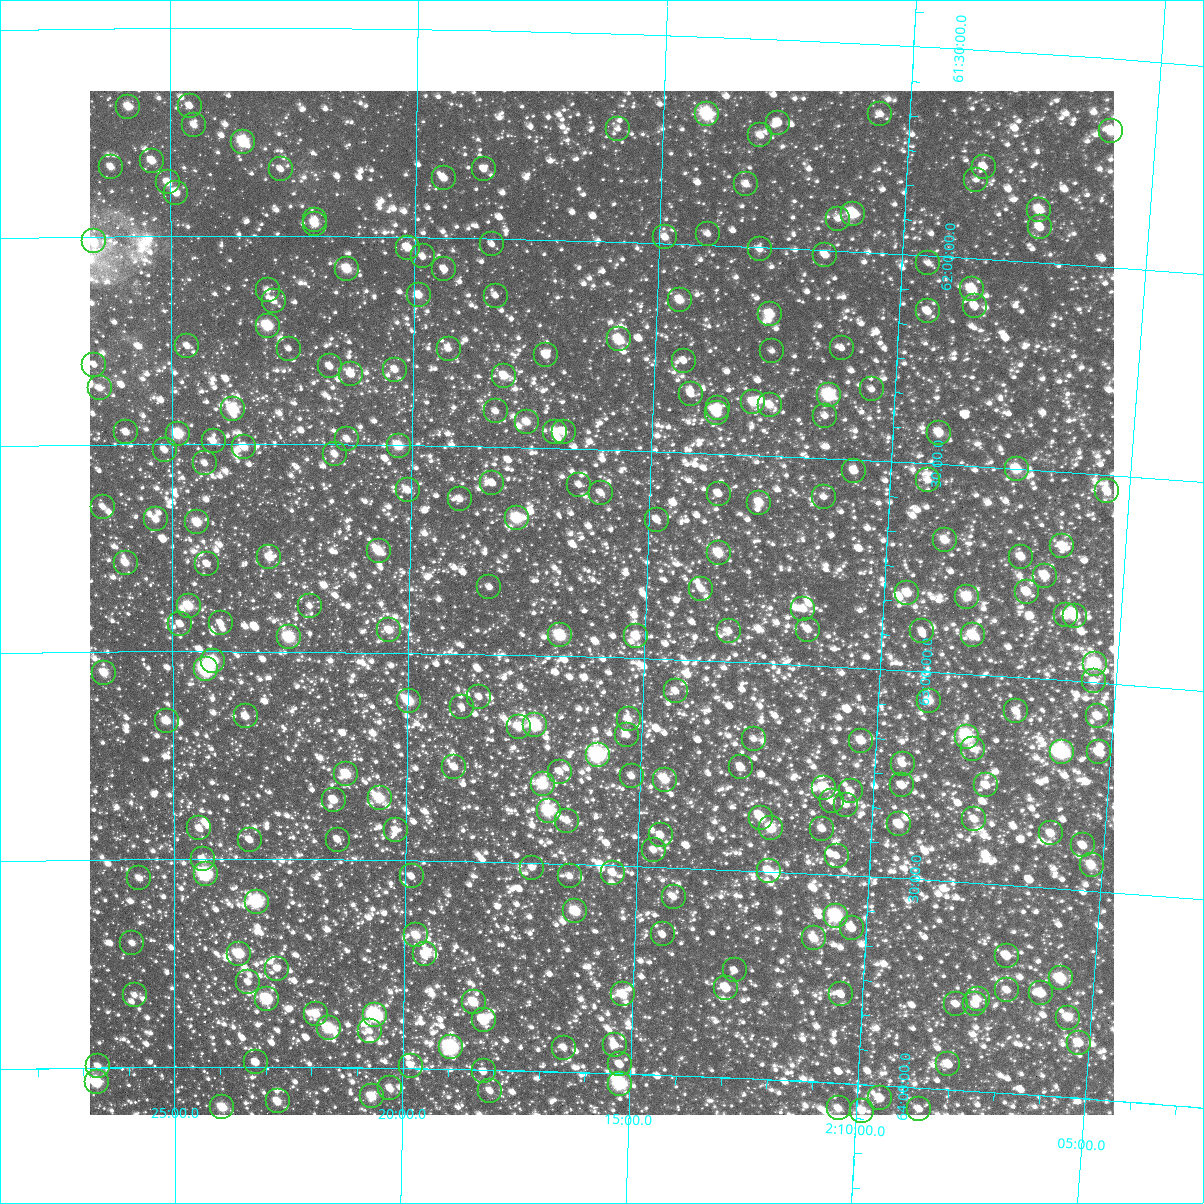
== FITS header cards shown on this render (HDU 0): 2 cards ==
NAXIS1  =                 1024
NAXIS2  =                 1024

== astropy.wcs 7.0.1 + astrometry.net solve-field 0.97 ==
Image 1024 x 1024 px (HDU 0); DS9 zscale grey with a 90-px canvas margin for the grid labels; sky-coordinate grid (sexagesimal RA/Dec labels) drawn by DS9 from the SOLVED WCS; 250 Tycho-2 reference stars matched to detected sources circled (green)
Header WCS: RA---TAN-SIP/DEC--TAN-SIP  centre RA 02:15:57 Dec +62:52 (33.99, +62.87 deg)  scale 8.66 arcsec/px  FOV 147.8' x 147.9'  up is +178 deg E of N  parity flipped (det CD > 0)
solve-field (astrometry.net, Tycho-2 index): VERIFIED the header's WCS against the Tycho-2 star catalogue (verified at 6 index scales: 12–250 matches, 0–1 conflicts across passes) and refined it, rather than solving blind
Solved WCS: RA---TAN-SIP/DEC--TAN-SIP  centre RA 02:15:57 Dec +62:52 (33.99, +62.87 deg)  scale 8.66 arcsec/px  FOV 147.9' x 147.9'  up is +178 deg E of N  parity flipped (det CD > 0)
The solver's refit moves the header's centre by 0.34 arcsec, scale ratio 1.001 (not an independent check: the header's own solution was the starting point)
Tycho-2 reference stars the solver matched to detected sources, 250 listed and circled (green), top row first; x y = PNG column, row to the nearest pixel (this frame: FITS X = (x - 90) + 1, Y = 1024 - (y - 91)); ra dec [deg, ICRS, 3 dp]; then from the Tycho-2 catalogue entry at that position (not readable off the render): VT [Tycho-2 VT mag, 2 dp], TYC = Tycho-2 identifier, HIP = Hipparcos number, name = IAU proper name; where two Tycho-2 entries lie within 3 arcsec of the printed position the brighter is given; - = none
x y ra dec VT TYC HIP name
190 106 36.151 +61.688 11.29 4046-252-1 - -
128 107 36.462 +61.689 10.17 4046-794-1 - -
707 114 33.527 +61.684 8.26 4033-1365-1 10409 -
880 114 32.649 +61.667 11.20 4033-1275-1 - -
778 123 33.165 +61.699 11.06 4033-967-1 - -
194 125 36.128 +61.734 11.23 4046-1000-1 - -
618 129 33.976 +61.728 11.81 4033-1519-1 - -
1111 131 31.475 +61.674 9.56 4033-491-1 - -
760 135 33.254 +61.731 11.45 4033-831-1 - -
243 142 35.879 +61.774 8.78 4046-666-1 11156 -
152 161 36.343 +61.819 10.54 4046-60-1 - -
111 167 36.553 +61.834 10.64 4046-202-1 - -
984 167 32.110 +61.780 10.82 4033-129-1 - -
281 169 35.687 +61.840 11.87 4046-982-1 - -
484 169 34.652 +61.833 11.50 4046-1818-1 - -
444 178 34.856 +61.856 10.68 4046-1240-1 - -
976 180 32.144 +61.812 11.49 4033-1933-1 - -
168 182 36.264 +61.871 10.33 4046-502-1 - -
746 184 33.314 +61.850 11.06 4033-1163-1 - -
176 193 36.220 +61.896 10.60 4050-2905-1 - -
1039 210 31.813 +61.874 9.82 4033-103-1 - -
853 214 32.765 +61.909 9.02 4037-531-1 10193 -
838 219 32.837 +61.923 11.35 4037-687-1 - -
315 220 35.510 +61.961 11.16 4050-2343-1 - -
315 224 35.513 +61.970 10.14 4050-2300-1 - -
1040 227 31.804 +61.917 10.55 4037-762-1 - -
708 234 33.499 +61.973 11.23 4037-450-1 - -
665 237 33.716 +61.985 10.85 4037-426-1 - -
94 241 36.643 +62.012 10.47 4050-2597-1 - -
492 244 34.603 +62.013 11.80 4050-2705-1 - -
408 248 35.035 +62.026 10.35 4050-2842-1 - -
760 249 33.231 +62.005 11.17 4037-621-1 - -
825 255 32.893 +62.012 10.65 4037-639-1 - -
423 256 34.958 +62.046 11.38 4050-2826-1 - -
928 263 32.364 +62.018 11.71 4037-441-1 - -
347 269 35.346 +62.078 9.58 4050-2470-1 - -
444 269 34.845 +62.076 11.16 4050-2724-1 - -
972 289 32.133 +62.074 9.49 4037-3069-1 - -
268 290 35.753 +62.131 12.00 4050-1602-1 - -
419 295 34.974 +62.139 10.35 4050-2892-1 - -
496 296 34.580 +62.137 11.59 4050-2694-1 - -
680 300 33.630 +62.134 9.96 4037-2737-1 - -
274 301 35.722 +62.156 10.93 4050-2938-1 - -
975 306 32.113 +62.114 11.53 4037-2766-1 - -
928 311 32.353 +62.134 10.99 4037-3029-1 - -
770 314 33.164 +62.160 9.63 4037-2592-1 - -
268 326 35.753 +62.216 8.90 4050-2662-1 11118 -
619 339 33.939 +62.234 9.55 4037-2440-1 - -
187 346 36.168 +62.265 11.16 4050-2609-1 - -
842 348 32.786 +62.234 11.69 4037-2569-1 - -
289 349 35.643 +62.271 11.29 4050-1982-1 - -
449 349 34.816 +62.267 11.44 4050-2386-1 - -
772 351 33.145 +62.248 11.95 4037-2508-1 - -
546 355 34.310 +62.277 10.68 4050-2256-1 - -
684 361 33.599 +62.280 11.30 4037-2222-1 - -
94 365 36.649 +62.309 11.62 4050-2497-1 - -
330 366 35.429 +62.313 11.30 4050-2042-1 - -
395 370 35.091 +62.319 10.73 4050-980-1 - -
351 374 35.319 +62.331 10.87 4050-2893-1 - -
504 376 34.526 +62.329 10.04 4050-2542-1 - -
100 388 36.621 +62.365 11.00 4050-2263-1 - -
872 389 32.620 +62.329 11.37 4037-2274-1 - -
691 394 33.554 +62.360 11.88 4037-2102-1 - -
829 395 32.840 +62.348 8.31 4037-3147-1 - -
753 402 33.230 +62.373 9.77 4037-2558-1 - -
770 405 33.145 +62.378 10.40 4037-2535-1 10294 -
718 408 33.411 +62.390 10.91 4037-2094-1 - -
233 409 35.933 +62.417 9.11 4050-2486-1 11166 -
496 411 34.565 +62.415 11.42 4050-2677-1 - -
717 413 33.417 +62.403 9.95 4037-2410-1 - -
825 416 32.856 +62.398 11.28 4037-1919-1 - -
527 422 34.402 +62.439 10.47 4050-1830-1 - -
126 432 36.486 +62.472 11.15 4050-886-1 - -
555 432 34.253 +62.461 10.52 4037-2721-1 - -
564 432 34.208 +62.461 10.94 4037-2475-1 - -
939 433 32.258 +62.424 10.06 4037-2505-1 - -
178 434 36.216 +62.476 8.84 4050-2584-1 11254 -
347 439 35.337 +62.488 11.12 4050-2602-1 - -
214 441 36.032 +62.494 10.89 4050-1298-1 - -
399 446 35.068 +62.503 9.34 4050-2440-1 - -
244 447 35.872 +62.508 10.29 4050-2194-1 - -
165 450 36.287 +62.515 10.78 4050-2917-1 - -
335 454 35.399 +62.525 10.83 4050-2018-1 - -
205 463 36.078 +62.547 11.01 4050-2331-1 - -
1017 469 31.844 +62.501 9.38 4037-2593-1 9898 -
854 471 32.688 +62.527 11.26 4037-2567-1 - -
928 480 32.302 +62.540 10.75 4037-2284-1 - -
492 483 34.575 +62.588 11.35 4050-1208-1 - -
579 485 34.122 +62.587 11.77 4037-1403-1 - -
408 490 35.016 +62.609 10.54 4050-2922-1 - -
1107 491 31.366 +62.537 10.90 4037-3094-1 - -
601 493 34.006 +62.605 11.39 4037-3052-1 - -
719 494 33.392 +62.597 10.97 4037-2551-1 - -
824 497 32.841 +62.594 11.28 4037-1193-1 - -
460 499 34.744 +62.628 10.95 4050-1692-1 - -
759 503 33.176 +62.614 10.04 4037-2985-1 - -
103 507 36.611 +62.651 11.19 4050-1084-1 - -
517 518 34.442 +62.671 8.87 4050-1954-1 10702 -
156 519 36.335 +62.682 10.47 4050-1216-1 - -
657 520 33.709 +62.665 11.40 4037-2587-1 - -
197 522 36.118 +62.689 9.58 4050-1050-1 - -
945 540 32.195 +62.681 10.33 4037-736-1 - -
1062 546 31.578 +62.679 10.38 4037-1727-1 - -
379 551 35.166 +62.756 9.59 4050-1292-1 - -
719 553 33.378 +62.739 9.58 4037-1988-1 10358 -
269 557 35.740 +62.774 10.29 4050-944-1 - -
1021 557 31.791 +62.711 10.55 4037-3090-1 - -
126 563 36.496 +62.786 10.24 4050-1128-1 - -
207 564 36.066 +62.790 11.21 4050-1408-1 - -
1045 576 31.660 +62.752 9.87 4037-1763-1 - -
489 587 34.579 +62.839 11.25 4050-854-1 - -
701 589 33.462 +62.827 10.90 4037-1031-1 - -
1027 592 31.751 +62.793 10.04 4037-790-1 - -
907 593 32.376 +62.814 9.92 4037-2379-1 - -
967 597 32.062 +62.814 9.54 4037-2164-1 9962 -
189 606 36.165 +62.890 9.34 4050-1898-1 - -
310 606 35.525 +62.891 11.53 4050-954-1 - -
803 609 32.920 +62.865 10.62 4037-1965-1 - -
1066 615 31.533 +62.843 10.22 4037-1351-1 - -
1075 616 31.487 +62.843 10.14 4037-1785-1 - -
221 623 35.995 +62.932 11.19 4050-1900-1 - -
180 624 36.208 +62.934 11.24 4050-2821-1 - -
389 630 35.104 +62.946 10.16 4050-2205-1 - -
808 630 32.890 +62.914 10.63 4037-1789-1 - -
729 631 33.308 +62.926 11.08 4037-2445-1 - -
922 631 32.287 +62.904 11.34 4037-2304-1 - -
560 635 34.199 +62.950 8.77 4037-2179-1 - -
973 635 32.018 +62.906 9.32 4037-1021-1 - -
636 636 33.796 +62.947 10.22 4037-1027-1 - -
289 637 35.634 +62.966 8.63 4050-2013-1 - -
213 661 36.034 +63.023 8.80 4050-1793-1 11190 -
1095 664 31.365 +62.955 8.36 4037-2775-1 - -
206 669 36.074 +63.042 7.65 4050-1439-1 11209 -
104 673 36.613 +63.050 9.79 4050-1739-1 - -
1094 681 31.363 +62.997 10.77 4037-2131-1 - -
676 691 33.578 +63.075 10.98 4037-2023-1 - -
479 697 34.620 +63.103 11.32 4050-2095-1 - -
409 701 34.993 +63.117 9.28 4050-837-1 10877 -
929 701 32.228 +63.070 9.94 4037-1389-1 - -
462 707 34.711 +63.129 11.39 4050-1429-1 - -
1016 711 31.764 +63.082 10.80 4037-799-1 - -
246 716 35.862 +63.157 10.72 4050-2131-1 - -
1098 716 31.330 +63.081 10.32 4037-2246-1 - -
629 719 33.823 +63.148 10.50 4037-1920-1 - -
167 721 36.283 +63.167 9.94 4050-1169-1 - -
535 725 34.320 +63.167 8.29 4050-1545-1 - -
519 727 34.404 +63.173 9.56 4050-2073-1 - -
627 735 33.829 +63.185 10.80 4037-1676-1 - -
967 737 32.016 +63.151 8.30 4037-1908-1 - -
754 739 33.151 +63.183 11.25 4037-1510-1 - -
861 741 32.577 +63.175 10.05 4037-1924-1 - -
973 749 31.980 +63.179 10.89 4037-1818-1 - -
1062 752 31.504 +63.172 7.66 4037-1682-1 9799 -
1099 752 31.309 +63.167 10.19 4037-1704-1 - -
598 755 33.981 +63.236 7.25 4037-1594-1 10557 -
903 764 32.350 +63.225 10.74 4037-1304-1 - -
454 767 34.747 +63.273 10.62 4050-1001-1 - -
741 767 33.213 +63.253 11.10 4037-1260-1 - -
560 772 34.182 +63.278 11.13 4037-1314-1 - -
346 774 35.323 +63.294 9.43 4050-781-1 - -
632 776 33.796 +63.284 10.75 4037-1024-1 - -
665 780 33.616 +63.289 9.77 4037-929-1 - -
543 784 34.271 +63.310 8.87 4037-1050-1 - -
902 785 32.349 +63.277 11.30 4037-1176-1 - -
986 785 31.899 +63.265 10.98 4037-1644-1 - -
824 788 32.763 +63.293 9.42 4037-1834-1 - -
851 791 32.621 +63.298 10.69 4037-716-1 - -
380 798 35.144 +63.351 9.15 4050-26-1 - -
334 800 35.389 +63.356 10.23 4050-38-1 - -
832 801 32.719 +63.324 11.15 4037-1602-1 - -
846 805 32.642 +63.330 11.16 4037-1440-1 - -
549 811 34.235 +63.374 8.74 4037-239-1 10639 -
761 818 33.092 +63.371 10.01 4037-1646-1 - -
974 819 31.951 +63.348 10.65 4037-1468-1 - -
567 821 34.134 +63.396 10.97 4037-223-1 - -
899 824 32.353 +63.371 10.02 4037-1288-1 - -
199 828 36.110 +63.426 11.11 4050-74-1 - -
771 828 33.037 +63.396 9.38 4037-159-1 - -
822 829 32.763 +63.391 11.00 4037-419-1 - -
396 830 35.055 +63.427 10.96 4050-587-1 - -
1051 833 31.536 +63.370 10.41 4037-809-1 9804 -
661 835 33.629 +63.423 10.67 4037-106-1 - -
250 840 35.840 +63.453 10.82 4050-294-1 - -
338 840 35.366 +63.452 11.14 4050-12-1 - -
1083 845 31.360 +63.393 10.91 4037-710-1 - -
654 850 33.664 +63.460 11.17 4037-134-1 - -
837 856 32.678 +63.455 11.62 4037-424-1 - -
203 859 36.092 +63.501 10.35 4050-465-1 - -
1092 865 31.304 +63.439 10.02 4037-315-1 - -
532 868 34.315 +63.511 10.90 4050-808-1 - -
769 871 33.041 +63.498 9.91 4037-305-1 10267 -
613 873 33.881 +63.518 10.79 4037-209-1 - -
206 874 36.078 +63.537 7.71 4050-485-1 11210 -
412 876 34.966 +63.538 11.22 4050-684-1 - -
570 876 34.112 +63.529 10.96 4037-341-1 - -
139 878 36.435 +63.545 10.62 4050-222-1 - -
674 897 33.547 +63.571 11.07 4037-362-1 - -
257 902 35.802 +63.602 7.92 4050-382-1 - -
575 911 34.076 +63.612 9.34 4037-221-1 10586 -
836 916 32.665 +63.598 8.11 4037-280-1 10160 -
852 928 32.577 +63.626 10.44 4037-227-1 - -
663 934 33.599 +63.662 11.41 4037-77-1 - -
416 935 34.934 +63.680 10.04 4050-357-1 - -
814 938 32.778 +63.656 9.93 4037-122-1 - -
132 943 36.475 +63.701 10.98 4050-161-1 - -
239 954 35.895 +63.728 9.07 4050-1-1 - -
425 954 34.887 +63.725 10.52 4050-33-1 - -
1007 956 31.729 +63.671 10.65 4037-37-1 - -
277 969 35.691 +63.763 11.05 4054-1595-1 - -
735 970 33.201 +63.741 11.64 4037-208-1 - -
1061 978 31.428 +63.716 9.02 4037-100-1 - -
248 982 35.846 +63.796 11.27 4054-1449-1 - -
726 988 33.243 +63.784 10.60 4041-1743-1 - -
1007 990 31.714 +63.753 10.71 4041-1427-1 - -
1041 993 31.530 +63.755 9.82 4041-1615-1 - -
623 994 33.805 +63.809 9.62 4041-1446-1 - -
841 994 32.616 +63.787 10.82 4041-1663-1 - -
135 995 36.466 +63.827 11.49 4054-751-1 - -
267 999 35.745 +63.837 8.54 4054-1629-1 - -
978 999 31.871 +63.779 10.98 4041-1697-1 - -
474 1002 34.617 +63.838 9.31 4054-1948-1 - -
956 1004 31.988 +63.795 11.25 4041-1527-1 - -
975 1004 31.882 +63.792 10.88 4041-1283-1 - -
316 1014 35.476 +63.872 9.96 4054-1819-1 - -
375 1015 35.152 +63.874 7.50 4054-723-1 10919 -
1068 1018 31.375 +63.809 10.22 4041-1578-1 - -
484 1020 34.558 +63.880 10.01 4054-2012-1 - -
329 1028 35.404 +63.906 8.77 4054-1099-1 - -
370 1031 35.180 +63.912 11.43 4054-457-1 - -
1079 1043 31.305 +63.867 10.06 4041-1289-1 - -
615 1045 33.836 +63.932 11.40 4041-1027-1 - -
451 1047 34.738 +63.948 7.66 4054-1987-1 10792 -
564 1048 34.115 +63.942 10.88 4041-1561-1 - -
256 1062 35.803 +63.989 10.64 4054-887-1 - -
620 1064 33.807 +63.978 11.16 4041-1695-1 - -
948 1064 32.009 +63.940 10.45 4041-990-1 - -
98 1066 36.668 +63.997 11.03 4054-1405-1 - -
411 1066 34.955 +63.993 10.77 4054-413-1 - -
484 1071 34.554 +64.004 11.60 4054-2013-1 - -
97 1082 36.678 +64.035 8.73 4054-485-1 - -
620 1084 33.804 +64.024 8.00 4041-1668-1 10486 -
390 1088 35.066 +64.049 10.40 4054-1425-1 - -
490 1091 34.515 +64.050 10.71 4054-1932-1 - -
372 1096 35.164 +64.069 9.67 4054-317-1 - -
880 1098 32.374 +64.031 10.71 4041-1525-1 - -
278 1101 35.683 +64.083 10.24 4054-523-1 - -
222 1107 35.988 +64.097 9.40 4054-1473-1 - -
839 1108 32.597 +64.062 10.57 4041-795-1 - -
919 1109 32.154 +64.052 11.25 4041-1793-1 - -
862 1111 32.469 +64.064 10.28 4041-1172-1 - -